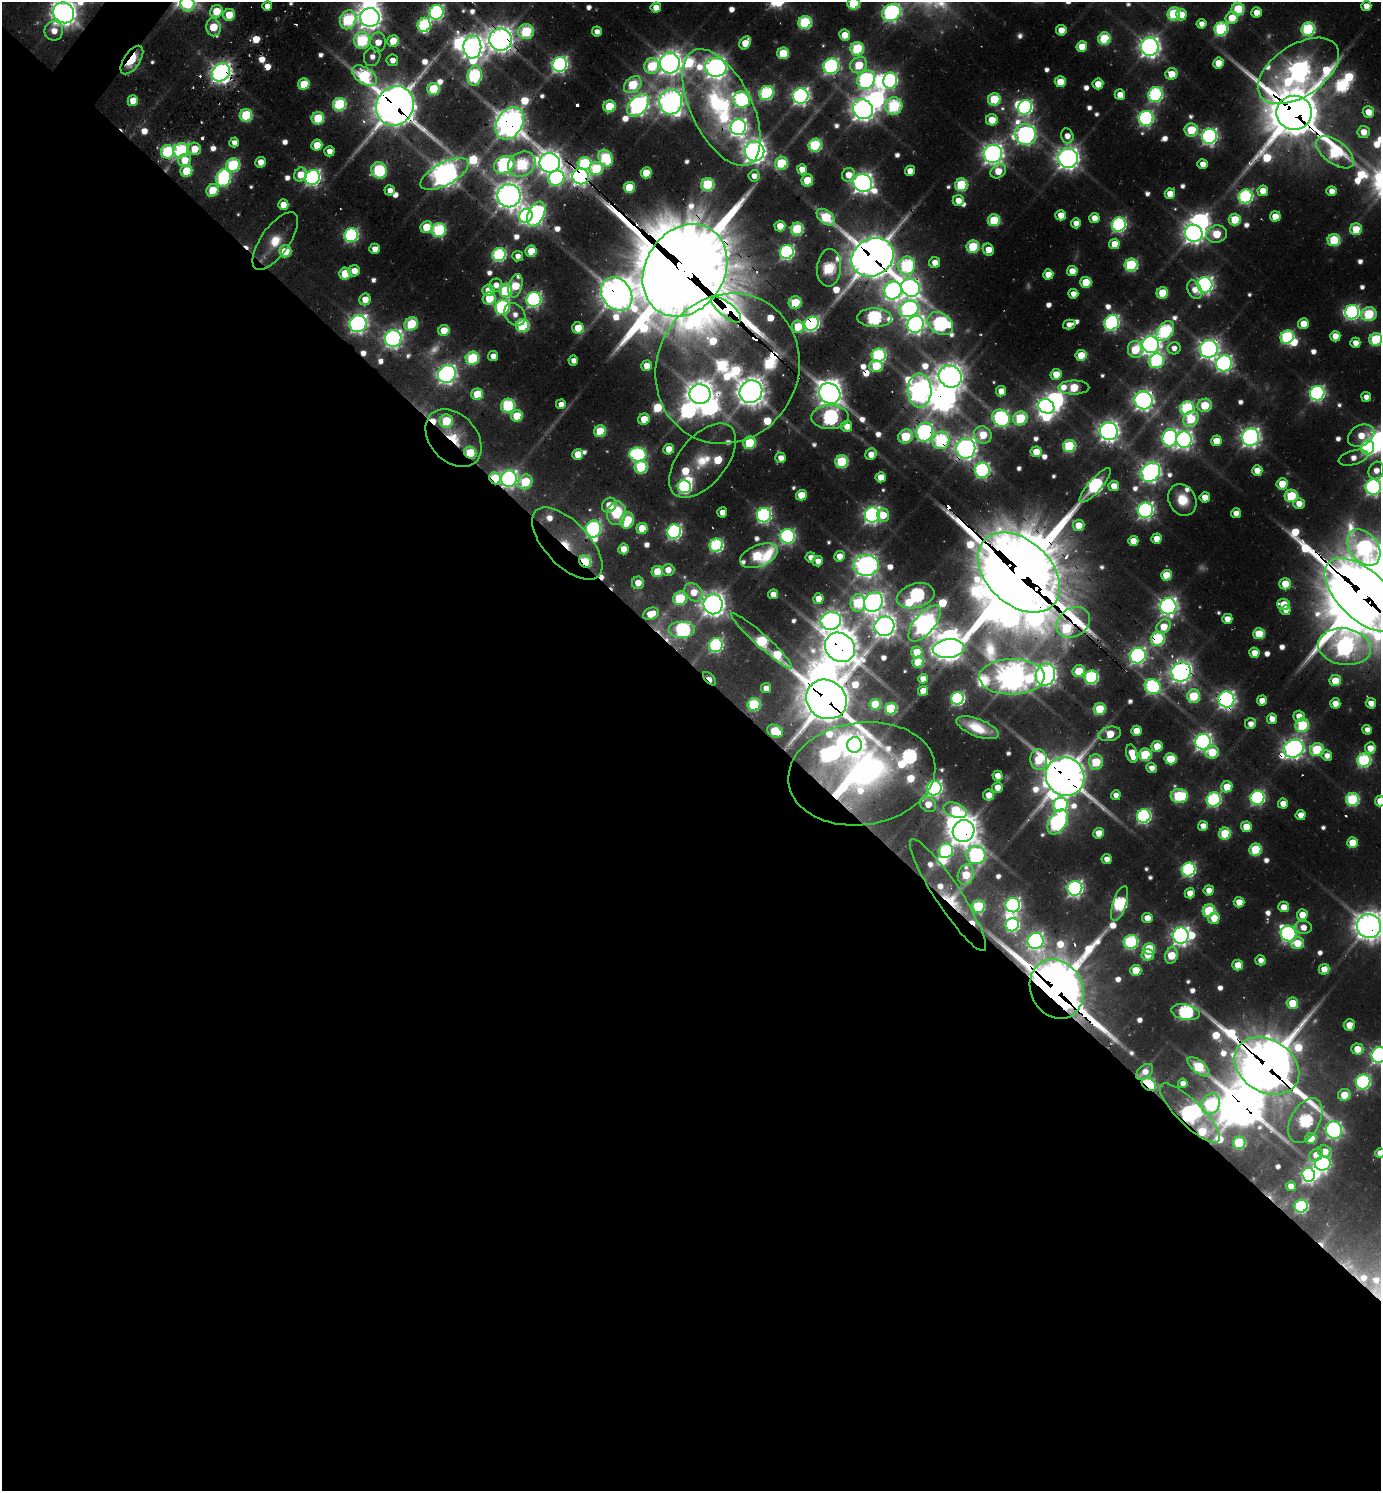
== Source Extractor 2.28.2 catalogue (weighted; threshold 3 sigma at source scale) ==
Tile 14 of 4 x 4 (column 2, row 4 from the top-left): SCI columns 1689-3067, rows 95-1583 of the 6064 x 6050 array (HDU 1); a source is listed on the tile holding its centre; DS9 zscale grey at full resolution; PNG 1383 x 1493 px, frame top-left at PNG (2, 2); each listed source drawn as its Kron ellipse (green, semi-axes under 4 px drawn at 4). Shown black and unused: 56% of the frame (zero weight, under 2 of 3 exposures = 5% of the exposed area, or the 3 px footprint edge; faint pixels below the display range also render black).
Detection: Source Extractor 2.28.2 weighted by HDU 2 'WHT'; one run over the whole footprint, this tile lists its part. Background 0.0755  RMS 0.01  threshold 0.0448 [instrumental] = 3 sigma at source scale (4.5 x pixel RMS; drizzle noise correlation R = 1.50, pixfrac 1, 0.05/0.05 arcsec/px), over >= 5 px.
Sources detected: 702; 23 too faint to see at this stretch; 34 inside a brighter object's white glare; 13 cosmic-ray / hot-pixel residue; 1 long thin detection or spike segment (spike, bleed or trail) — neither listed nor drawn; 19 inside a brighter listed object's ellipse — not listed separately; of the other 612, all 500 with FLUX_AUTO >= 12.5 (the completeness limit of this list) listed and drawn (112 fainter detections not listed), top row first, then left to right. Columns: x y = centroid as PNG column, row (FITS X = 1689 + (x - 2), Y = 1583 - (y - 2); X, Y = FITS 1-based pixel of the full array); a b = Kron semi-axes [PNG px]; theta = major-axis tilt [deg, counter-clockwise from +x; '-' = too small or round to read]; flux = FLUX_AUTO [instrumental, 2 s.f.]
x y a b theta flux
854 3 6 6 - 130
187 4 8 7 - 68
267 6 5 5 - 21
1366 6 5 5 - 24
656 7 5 5 - 25
1238 9 6 6 - 130
216 11 6 6 - 68
436 12 7 7 - 450
891 12 10 8 31 670
1256 12 5 5 - 25
64 13 11 10 - 1800
1174 14 6 6 - 170
229 15 6 5 - 58
1181 15 5 5 - 29
370 17 9 9 - 1500
1232 18 6 6 - 44
348 20 10 8 66 220
805 22 6 6 - 230
1201 24 5 5 - 15
424 25 7 6 - 280
213 27 9 7 -80 65
1221 29 7 6 - 270
1308 29 7 6 - 250
1061 30 5 5 - 24
54 31 10 9 - 25
526 32 8 7 - 190
597 32 5 5 - 13
845 35 5 5 - 36
1104 39 6 6 - 140
500 40 11 11 - 2000
362 41 8 8 - 240
393 41 6 5 - 56
378 42 10 7 -86 30
745 43 7 5 55 43
472 47 11 9 89 1400
1082 47 5 5 - 50
1150 47 9 9 - 1100
857 49 7 6 - 180
783 53 6 5 - 89
372 56 10 8 71 15
132 60 16 8 56 84
392 60 6 6 - 16
670 63 10 10 - 1600
1218 63 5 5 - 40
560 65 7 7 - 630
859 65 9 7 41 76
652 66 8 7 - 120
831 66 8 7 - 540
716 67 11 9 -8 1300
1298 71 46 26 34 1500
221 72 10 8 47 1200
1171 74 6 5 - 44
364 76 14 8 -33 200
475 76 10 7 83 300
866 80 9 8 - 510
890 81 8 7 - 380
1060 82 5 5 - 49
304 84 6 5 - 69
1098 84 5 5 - 31
633 85 10 7 42 120
433 89 6 6 - 120
766 93 7 6 - 300
1120 95 5 5 - 27
1155 95 7 7 - 390
801 96 8 7 - 800
994 99 6 6 - 120
741 100 8 8 - 410
133 101 5 5 - 40
671 102 12 11 - 1600
339 104 6 6 - 240
638 105 13 8 48 980
395 106 20 18 55 5400
609 106 6 6 - 82
894 106 9 8 - 240
721 107 63 30 -64 350
1025 107 8 6 54 440
863 109 10 9 - 1400
1368 112 5 5 - 31
1294 113 18 17 - 6600
246 115 6 6 - 150
318 118 6 6 - 100
1146 118 7 7 - 490
992 120 6 5 - 46
510 123 17 12 59 2200
738 127 8 7 - 780
1191 130 7 6 - 97
1363 132 6 6 - 27
1025 135 11 10 - 920
1067 136 8 6 -77 20
1209 136 7 7 - 630
234 142 5 5 - 14
317 145 5 5 - 46
815 145 6 6 - 210
195 149 6 6 - 41
181 150 8 7 - 230
329 151 5 5 - 17
754 151 10 10 - 1500
167 152 7 6 - 240
1335 152 22 11 -37 240
993 154 9 9 - 1200
606 158 9 6 -61 180
1068 158 10 10 - 1400
185 160 6 6 - 36
260 162 5 5 - 29
550 163 10 9 - 1400
585 163 7 6 - 190
781 163 6 6 - 140
522 164 14 12 31 190
1203 164 5 5 - 20
233 165 7 6 - 210
504 165 11 8 28 460
596 169 7 6 - 130
802 169 5 5 - 31
379 170 8 7 - 230
186 171 6 6 - 78
910 171 5 5 - 27
998 171 8 6 37 39
646 173 5 5 - 58
444 174 26 11 28 1900
300 175 7 6 - 35
849 175 7 6 - 25
581 176 8 8 - 780
754 176 5 5 - 15
313 177 8 7 - 620
224 178 9 7 77 360
556 178 8 7 - 390
807 180 6 6 - 66
863 183 10 9 - 1200
707 184 6 6 - 170
961 185 6 6 - 160
629 187 5 5 - 78
212 190 6 5 - 63
390 190 5 5 - 15
1263 191 5 5 - 29
1331 191 5 5 - 18
1170 194 5 5 - 33
509 196 11 11 - 1900
1245 196 7 6 - 400
958 201 5 5 - 24
283 205 5 5 - 31
536 214 13 8 63 620
1061 215 5 5 - 31
526 216 7 6 - 480
1275 216 5 5 - 35
826 217 10 6 -39 130
1094 218 5 5 - 23
994 220 6 6 - 110
1235 220 6 6 - 80
1076 223 5 5 - 19
1119 225 7 7 - 450
780 226 5 5 - 36
426 227 6 5 - 63
797 229 6 6 - 180
1356 229 6 6 - 64
439 230 7 7 - 230
1194 233 9 8 - 1100
1216 234 10 8 12 70
351 235 7 6 - 380
1334 240 6 6 - 120
275 241 34 14 55 44
1114 244 5 5 - 38
973 247 6 6 - 130
375 249 5 5 - 19
988 249 6 5 - 32
285 251 6 6 - 67
531 251 5 5 - 67
787 252 7 6 - 440
499 255 7 6 - 290
518 256 5 5 - 13
873 257 22 18 31 5100
935 263 5 5 - 22
1131 265 6 6 - 230
907 266 9 8 - 280
829 268 19 12 86 240
685 270 49 39 57 23000
354 271 6 5 - 25
1072 271 5 5 - 27
345 274 6 5 - 79
1048 274 5 5 - 31
1086 282 5 5 - 64
496 285 6 6 - 17
1205 285 7 7 - 730
515 286 12 6 75 70
911 288 10 8 -41 780
488 290 6 5 - 36
506 290 7 6 - 140
893 290 9 8 - 770
1195 290 10 6 -65 20
1162 293 6 5 - 71
617 294 18 14 -54 2800
1073 294 5 5 - 17
365 299 6 5 - 27
489 299 6 6 - 66
534 299 7 7 - 540
795 303 6 6 - 81
502 307 7 7 - 360
726 309 19 7 -39 2200
909 309 10 8 20 500
1352 312 7 7 - 390
515 314 12 9 -54 14
1369 314 8 7 - 160
874 318 17 9 -2 370
1112 323 8 7 - 460
358 324 9 8 - 880
411 324 7 6 - 120
812 324 7 6 - 470
915 324 8 8 - 870
940 324 14 10 -35 450
1069 324 6 4 14 14
1303 324 5 5 - 40
522 326 7 6 - 200
798 327 6 6 - 71
578 328 6 5 - 49
444 330 5 5 - 45
1165 331 11 7 55 300
1335 336 5 5 - 29
1287 337 7 6 - 270
393 339 8 8 - 860
1376 339 6 6 - 160
1355 343 5 5 - 19
1151 345 8 8 - 1100
1174 348 6 6 - 14
1209 349 9 9 - 1000
1135 350 8 7 - 83
879 355 7 7 - 330
1081 355 5 5 - 55
493 356 5 5 - 19
472 358 7 6 - 190
573 360 5 5 - 13
1156 361 8 7 - 280
1224 363 8 8 - 660
647 366 5 5 - 32
876 366 7 6 - 74
727 368 77 70 59 910
447 374 9 8 - 950
1056 374 5 5 - 40
950 376 12 10 -33 1900
1074 387 15 7 1 110
920 390 17 12 -89 1300
1001 391 5 5 - 28
751 392 12 11 - 2300
830 393 11 9 -35 1500
1317 393 7 7 - 530
477 394 6 5 - 76
700 394 11 10 - 2000
1366 397 5 5 - 14
1144 400 9 8 - 1000
561 404 5 5 - 16
1205 405 7 6 - 88
508 406 7 7 - 210
1046 406 8 7 - 930
1187 408 7 6 - 270
517 416 6 5 - 69
830 417 18 12 1 480
1001 418 9 8 - 510
1020 418 7 6 - 150
644 419 6 5 - 38
1191 419 8 7 - 110
446 421 6 6 - 100
847 426 6 5 - 24
600 431 6 5 - 87
1109 431 9 9 - 1100
925 432 10 8 70 620
983 435 9 8 - 58
1361 435 14 10 28 38
906 436 8 7 - 110
1251 437 9 8 - 960
453 438 33 23 -47 94
1170 438 8 7 - 520
941 440 9 8 - 270
1184 440 8 7 - 770
1216 441 5 5 - 42
749 443 6 6 - 120
1069 446 6 6 - 180
1368 447 7 6 - 310
966 448 10 9 - 1200
669 449 5 5 - 32
1036 452 5 5 - 42
470 453 6 5 - 100
578 454 5 5 - 44
871 454 6 5 - 25
638 455 8 7 - 360
781 458 5 5 - 17
1353 458 15 7 16 17
703 461 44 24 51 71
842 462 6 6 - 170
641 467 6 6 - 150
982 470 7 7 - 420
1257 470 5 5 - 27
1376 470 9 7 64 19
1150 472 11 8 46 1100
881 477 5 5 - 32
495 478 6 5 - 110
509 479 8 7 - 670
525 482 8 6 53 110
1282 484 6 5 - 54
1095 485 22 6 49 450
1114 486 5 5 - 27
684 487 6 6 - 340
1373 487 7 7 - 590
801 495 5 5 - 48
1291 496 6 6 - 130
1205 497 5 5 - 26
1182 500 16 13 -62 41
1299 503 6 5 - 23
609 505 8 6 46 28
1145 510 7 7 - 710
722 512 5 5 - 18
617 513 12 9 78 79
1236 513 5 5 - 18
764 515 7 7 - 500
872 515 7 7 - 810
883 515 6 5 - 33
627 520 8 6 80 100
1078 525 6 5 - 33
642 528 5 5 - 62
593 529 8 7 - 500
674 532 7 7 - 500
788 536 7 7 - 430
1157 539 5 5 - 29
1133 541 5 5 - 31
567 544 45 22 -46 110
716 545 7 6 - 320
1364 547 20 14 -52 470
623 549 5 5 - 30
759 556 20 10 21 170
839 556 5 5 - 24
811 557 5 5 - 14
585 561 6 5 - 140
818 561 5 5 - 18
866 565 13 10 -3 1500
668 570 6 6 - 20
657 572 6 5 - 65
1019 572 47 32 -43 17000
1166 575 5 5 - 58
638 583 6 6 - 23
1285 584 6 5 - 55
694 592 10 8 -46 37
773 594 5 5 - 19
1363 595 47 24 -43 13000
916 596 19 12 16 420
680 598 7 6 - 140
818 599 5 5 - 28
873 602 10 9 - 1100
858 603 9 7 85 140
713 604 10 9 - 1600
1284 604 6 5 - 40
1168 606 8 8 - 990
1286 610 5 4 - 20
651 614 8 6 23 37
1227 619 5 5 - 22
831 621 10 8 15 1100
1073 622 18 14 35 430
924 624 22 10 50 1400
884 626 10 9 - 1300
1164 627 8 6 44 44
682 630 13 8 0 360
1259 634 6 5 - 75
1158 639 7 6 - 230
762 641 40 6 -42 240
716 645 7 6 - 350
840 647 16 13 -41 3600
1344 647 26 18 -9 830
949 649 16 9 5 1600
917 652 5 5 - 49
1254 653 5 5 - 26
1138 656 8 7 - 650
918 662 5 5 - 75
1079 671 6 6 - 70
1181 672 10 9 - 1200
1045 675 11 9 72 1200
1012 677 32 18 1 2600
1091 677 7 6 - 290
710 679 8 4 -46 22
923 679 5 4 - 19
1335 681 5 5 - 58
1153 687 8 7 - 370
766 688 5 5 - 15
923 691 5 5 - 34
1194 696 7 6 - 120
957 698 6 6 - 340
826 699 21 19 -38 6200
1226 700 8 8 - 850
1262 701 5 5 - 25
1335 703 5 5 - 26
1371 703 5 5 - 20
754 704 6 6 - 150
875 704 5 5 - 83
891 709 6 6 - 140
1100 709 6 5 - 110
1299 716 5 5 - 23
1272 719 5 5 - 22
1250 724 6 5 - 14
1302 725 7 6 - 150
978 728 22 8 -21 41
1367 730 5 5 - 13
775 731 8 6 -25 66
1136 731 5 5 - 33
1110 734 11 7 11 59
1203 742 8 7 - 780
854 745 8 7 - 1000
1157 746 5 5 - 45
1370 748 6 5 - 27
1294 749 10 8 30 1100
1317 749 7 6 - 140
1212 752 7 6 - 70
1132 754 9 5 -75 38
1145 755 6 6 - 140
1327 756 5 5 - 16
1171 759 6 5 - 74
1039 760 10 8 -86 100
1364 760 7 6 - 290
1096 762 7 7 - 110
1151 768 5 5 - 16
862 774 74 51 8 640
998 776 5 5 - 22
1065 777 20 18 -44 5300
997 787 5 5 - 21
1227 787 6 5 - 50
934 788 7 7 - 590
988 795 5 5 - 25
1116 795 5 5 - 15
1179 796 8 7 - 190
1257 798 7 6 - 420
1352 799 6 6 - 220
1214 800 7 6 - 340
1380 801 5 5 - 42
928 804 8 7 - 27
1283 804 5 5 - 23
1060 805 7 6 - 250
955 810 12 7 -18 120
1301 815 5 5 - 23
1144 816 7 6 - 410
1058 822 14 8 58 580
1203 826 5 5 - 21
1246 827 5 5 - 40
964 831 11 10 - 2400
1099 833 5 5 - 34
1225 834 6 6 - 100
1352 842 5 5 - 48
1255 850 6 6 - 120
946 851 7 7 - 260
976 855 9 9 - 430
1107 859 5 5 - 16
1188 869 7 6 - 370
966 875 10 8 72 71
1075 888 7 7 - 660
1209 890 5 5 - 20
1190 893 5 5 - 27
948 895 66 13 -57 90
1239 902 5 5 - 27
1120 904 18 6 72 340
1013 905 7 7 - 630
978 906 6 6 - 150
1284 907 5 5 - 23
1209 911 6 6 - 130
1302 915 6 5 - 34
1147 918 5 5 - 24
1214 918 6 5 - 42
1012 925 7 6 - 310
1369 926 12 12 - 2300
1303 927 8 6 -4 20
1288 934 8 7 - 550
1181 936 8 8 - 990
1035 941 8 8 - 590
1131 942 7 7 - 300
1297 943 6 6 - 50
1149 949 6 6 - 84
1148 955 6 5 - 35
1171 955 8 6 74 66
1260 960 5 5 - 15
1238 965 5 5 - 35
1324 969 5 5 - 25
1136 970 5 5 - 57
1057 989 31 26 -63 7900
1292 1003 6 5 - 62
1185 1012 14 7 -12 380
1349 1025 6 5 - 28
1357 1049 6 5 - 41
1379 1055 8 7 - 710
1267 1066 35 26 -33 7000
1198 1067 13 6 -40 140
1145 1072 10 6 40 19
1363 1082 7 7 - 410
1183 1083 5 4 - 16
1149 1084 8 5 -39 220
1344 1095 6 6 - 55
1211 1104 11 9 61 220
1190 1113 40 12 -44 1000
1305 1120 24 14 61 290
1334 1130 9 8 - 600
1311 1139 6 5 - 43
1239 1143 6 6 - 140
1325 1151 7 6 - 29
1380 1153 5 5 - 23
1316 1155 7 5 40 19
1323 1163 8 7 - 530
1309 1175 7 6 - 580
1291 1186 5 5 - 17
1301 1206 6 6 - 290
Overlapping masked pixels (flux is a lower limit): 66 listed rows (the first 20) at x y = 64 13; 500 40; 132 60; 1298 71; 221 72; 395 106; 721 107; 1294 113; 510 123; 1335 152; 550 163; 585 163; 581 176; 509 196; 275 241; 873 257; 685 270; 911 288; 617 294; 795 303
Isophote crosses this tile's border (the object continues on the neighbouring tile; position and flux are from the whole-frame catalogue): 14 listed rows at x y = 854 3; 187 4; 891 12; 64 13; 370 17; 348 20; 1376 339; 1373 487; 1363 595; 1380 801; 1369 926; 1379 1055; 1363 1082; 1380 1153